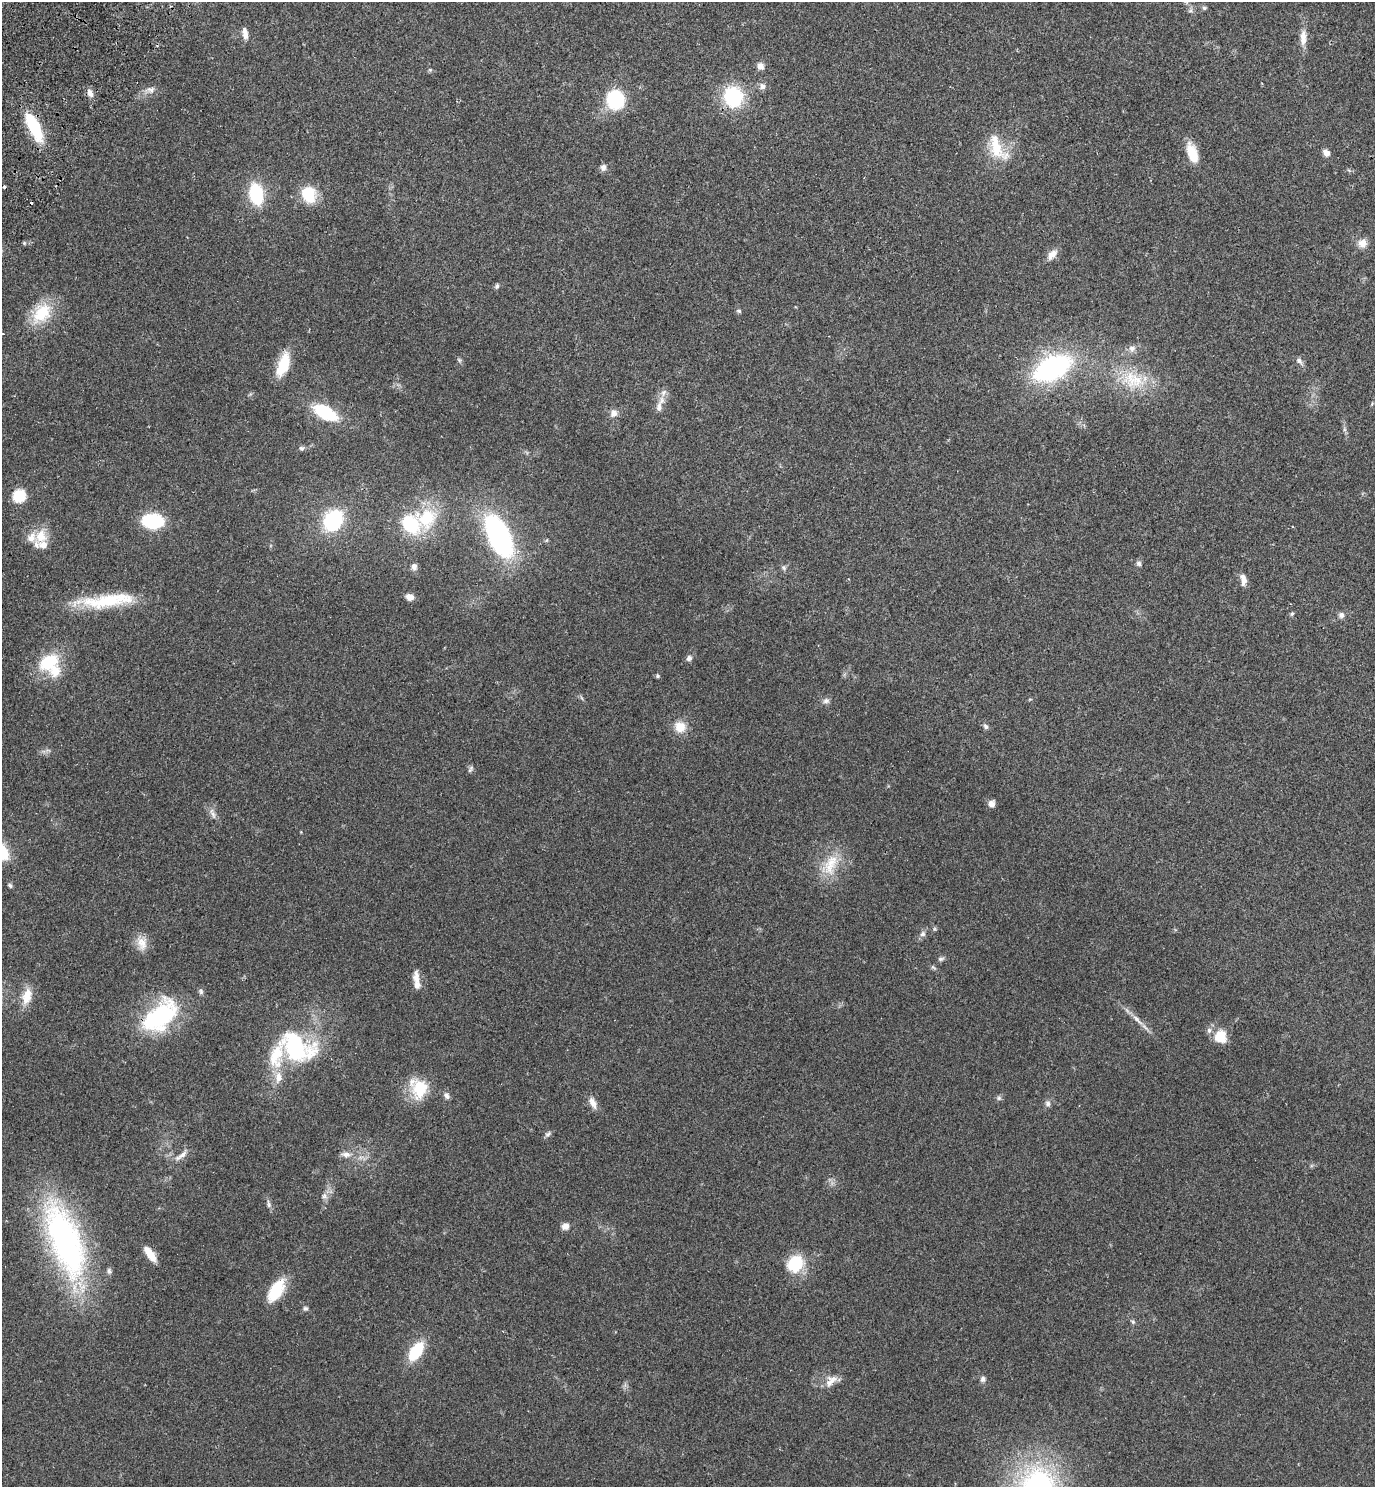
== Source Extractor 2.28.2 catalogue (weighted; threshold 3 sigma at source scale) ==
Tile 11 of 4 x 4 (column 3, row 3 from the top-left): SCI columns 2952-4324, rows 1528-3012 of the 6042 x 6022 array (HDU 1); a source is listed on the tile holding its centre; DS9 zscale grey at full resolution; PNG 1377 x 1489 px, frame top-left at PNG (2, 2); no overlay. Shown black and unused: <1% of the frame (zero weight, under 2 of 3 exposures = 3% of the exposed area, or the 3 px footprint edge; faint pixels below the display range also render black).
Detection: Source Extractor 2.28.2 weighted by HDU 2 'WHT'; one run over the whole footprint, this tile lists its part. Background 0.0878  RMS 0.008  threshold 0.036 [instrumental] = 3 sigma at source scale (4.5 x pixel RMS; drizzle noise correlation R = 1.50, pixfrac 1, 0.05/0.05 arcsec/px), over >= 5 px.
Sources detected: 102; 2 cosmic-ray / hot-pixel residue — not listed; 8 inside a brighter listed object's ellipse — not listed separately; the other 92 listed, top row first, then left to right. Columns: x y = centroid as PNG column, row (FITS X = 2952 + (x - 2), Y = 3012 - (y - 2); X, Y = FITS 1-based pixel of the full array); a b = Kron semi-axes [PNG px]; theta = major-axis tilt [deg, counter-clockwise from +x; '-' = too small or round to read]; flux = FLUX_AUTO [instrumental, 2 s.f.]
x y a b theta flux
1204 8 6 5 - 1.3
245 34 13 6 -80 5.1
1303 38 22 8 88 7.8
760 66 9 8 - 4
430 70 6 4 -44 1.1
762 86 9 7 -76 3.2
150 90 15 9 6 5
90 93 11 6 -65 4.4
733 97 20 18 -79 53
615 100 20 18 -86 42
34 127 30 10 -64 47
997 148 39 17 -62 25
1192 153 24 10 -71 16
1326 153 8 7 - 3.9
603 167 8 7 - 3.1
4 186 3 3 - 1.9
256 194 17 11 -78 52
309 194 18 14 -65 25
1362 243 13 11 40 6.1
1052 255 15 8 47 6.1
497 286 7 5 61 1.6
739 311 6 5 - 1.4
41 313 29 20 49 29
1132 349 9 8 - 4
459 360 7 4 -46 1.3
1299 361 12 7 -47 2.9
283 364 28 12 70 23
1052 368 37 21 27 130
1133 380 35 24 -20 36
659 407 17 8 87 5.7
325 412 19 10 -29 50
613 413 11 9 58 4.3
1344 429 7 4 -72 1.5
301 448 6 6 - 1.6
19 496 6 6 - 80
427 518 30 26 54 40
333 520 18 14 59 69
153 521 16 11 -4 59
410 524 15 13 -52 52
41 536 20 17 59 15
499 536 36 17 -65 180
1139 563 7 6 - 2
414 566 8 6 -79 3.4
784 567 7 6 - 1.8
1243 580 16 7 -80 5.1
410 597 8 6 -20 5.6
107 600 69 15 6 47
1292 614 6 5 - 1.2
1341 615 7 7 - 2.9
689 658 8 7 - 2.5
48 662 19 14 32 37
657 676 4 4 - 1.5
826 701 9 7 3 2.8
986 726 8 6 -45 1.9
680 727 14 13 - 12
470 769 10 5 58 1.7
991 803 8 7 - 3.9
213 814 18 5 -68 3.8
831 864 35 17 69 24
10 885 7 5 -39 1.5
923 934 9 8 - 2.7
142 943 20 13 -76 9.5
941 959 8 5 17 1.8
933 967 7 5 -43 1.4
416 978 21 8 -86 7.1
201 992 8 5 -76 1.8
27 996 19 10 74 13
160 1017 39 22 42 93
1137 1020 22 6 -46 6.4
1220 1037 15 14 - 14
296 1047 46 30 -31 85
278 1077 15 10 -90 8.3
420 1089 25 20 85 26
447 1096 9 7 -62 3.1
999 1098 7 6 - 1.7
593 1103 17 8 -62 5.6
1048 1104 8 7 - 2.6
548 1134 10 5 45 2.1
346 1154 13 7 -7 4.6
181 1155 23 6 40 5.2
324 1196 9 8 - 3.2
269 1204 12 6 -75 2.5
566 1226 9 8 - 4.7
65 1241 101 37 -70 210
150 1254 19 7 -55 11
795 1264 21 18 54 27
276 1290 28 13 60 27
305 1308 6 6 - 1.7
1133 1322 7 4 -32 1.3
416 1351 18 10 56 34
983 1379 8 6 79 2.4
831 1381 20 12 45 8.4
Overlapping masked pixels (flux is a lower limit): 2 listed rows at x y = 34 127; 160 1017